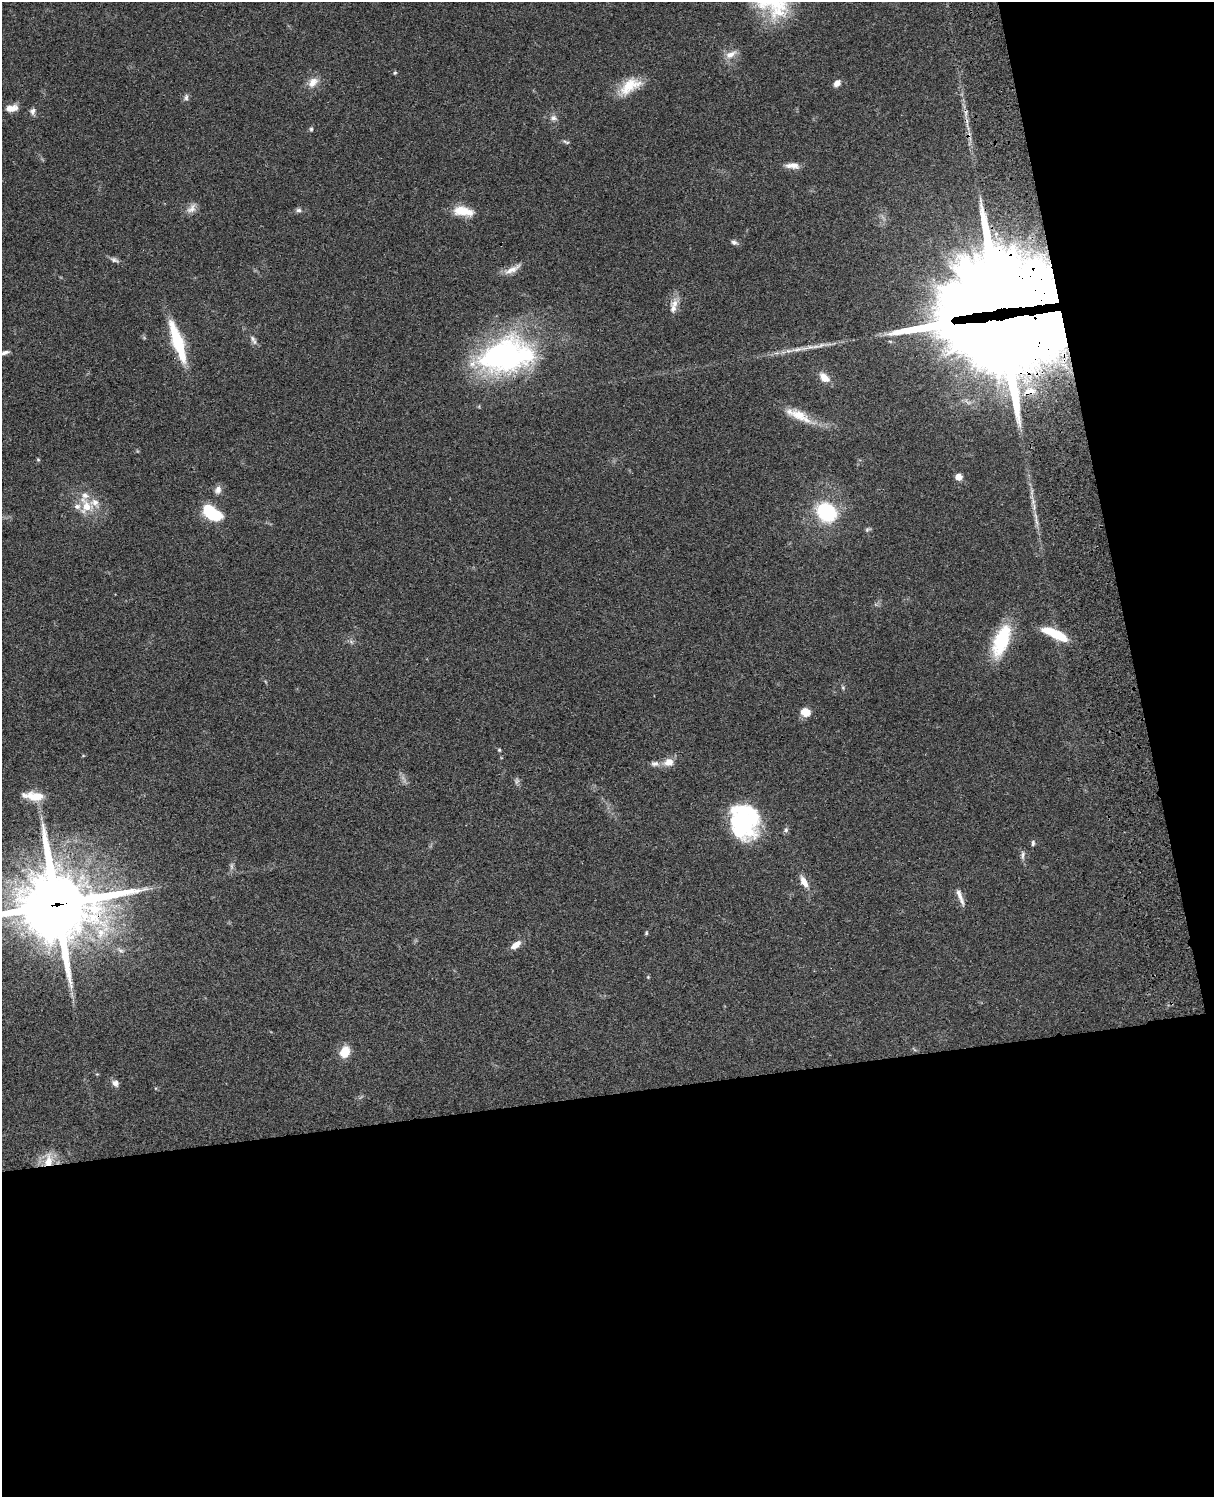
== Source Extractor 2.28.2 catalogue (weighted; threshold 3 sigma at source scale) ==
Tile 12 of 4 x 3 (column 4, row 3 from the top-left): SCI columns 3757-4968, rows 277-1771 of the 5086 x 4926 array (HDU 1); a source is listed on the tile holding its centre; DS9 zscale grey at full resolution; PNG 1216 x 1499 px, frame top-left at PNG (2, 2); no overlay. Shown black and unused: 33% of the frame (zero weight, under 3 of 4 exposures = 6% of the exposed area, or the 3 px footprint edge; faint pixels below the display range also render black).
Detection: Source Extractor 2.28.2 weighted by HDU 2 'WHT'; one run over the whole footprint, this tile lists its part. Background 0.0963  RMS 0.0062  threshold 0.0281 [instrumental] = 3 sigma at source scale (4.5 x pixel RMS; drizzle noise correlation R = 1.50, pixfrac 1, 0.05/0.05 arcsec/px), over >= 5 px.
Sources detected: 67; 3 too faint to see at this stretch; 2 inside a brighter object's white glare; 1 long thin detection or spike segment (spike, bleed or trail) — not listed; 5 inside a brighter listed object's ellipse — not listed separately; the other 56 listed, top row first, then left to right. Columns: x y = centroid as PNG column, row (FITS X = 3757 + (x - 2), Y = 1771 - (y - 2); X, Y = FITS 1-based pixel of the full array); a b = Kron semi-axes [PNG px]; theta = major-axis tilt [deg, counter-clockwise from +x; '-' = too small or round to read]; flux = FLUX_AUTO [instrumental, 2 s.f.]
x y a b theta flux
731 54 16 8 26 5.3
395 73 5 4 - 0.78
313 82 16 11 46 6.2
837 83 8 6 43 3.7
630 86 31 15 34 16
186 97 9 5 83 1.7
12 108 15 8 9 5.5
32 111 9 7 76 2.3
554 118 9 7 -6 2.5
311 129 6 5 - 1
566 142 11 4 -24 1.2
792 166 18 7 -2 4.7
191 209 15 9 47 4.1
299 210 8 6 0 1.7
463 211 23 10 -10 14
734 242 8 6 -27 1.8
114 260 12 6 -19 2.2
512 269 28 7 28 5.7
674 303 12 9 60 4.9
1003 330 61 52 -8 3100
253 340 15 6 -61 2.6
178 342 44 10 -71 37
5 352 13 5 17 2.5
505 356 69 40 12 150
824 377 15 9 -44 6
1030 391 17 9 5 7.8
799 415 34 12 -29 14
38 460 5 4 - 0.72
958 477 6 6 - 5.6
218 490 10 8 70 3.3
86 506 22 16 -72 14
827 512 12 10 -41 65
212 513 21 11 -33 29
1036 521 14 5 -75 3
868 530 9 4 15 1.1
1055 634 30 8 -24 21
1001 640 37 15 69 38
843 688 6 5 - 0.93
806 712 11 9 -23 7.4
499 750 4 4 - 0.76
669 762 11 9 12 6.6
655 763 12 7 -5 2.8
35 796 24 11 -8 11
742 822 41 24 -69 62
786 830 6 6 - 1.4
1033 843 8 5 83 1.2
1023 855 12 5 83 1.9
804 882 15 7 -61 5.9
960 897 23 5 -69 4.1
56 905 28 25 1 4800
646 933 5 4 - 0.72
516 945 13 7 36 5.1
648 977 4 4 - 0.54
345 1052 9 7 69 16
115 1083 9 7 -44 2.8
48 1160 21 12 81 10
Overlapping masked pixels (flux is a lower limit): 4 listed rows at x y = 1003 330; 1030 391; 56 905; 48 1160
Isophote crosses this tile's border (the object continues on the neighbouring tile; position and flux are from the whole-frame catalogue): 1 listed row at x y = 56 905